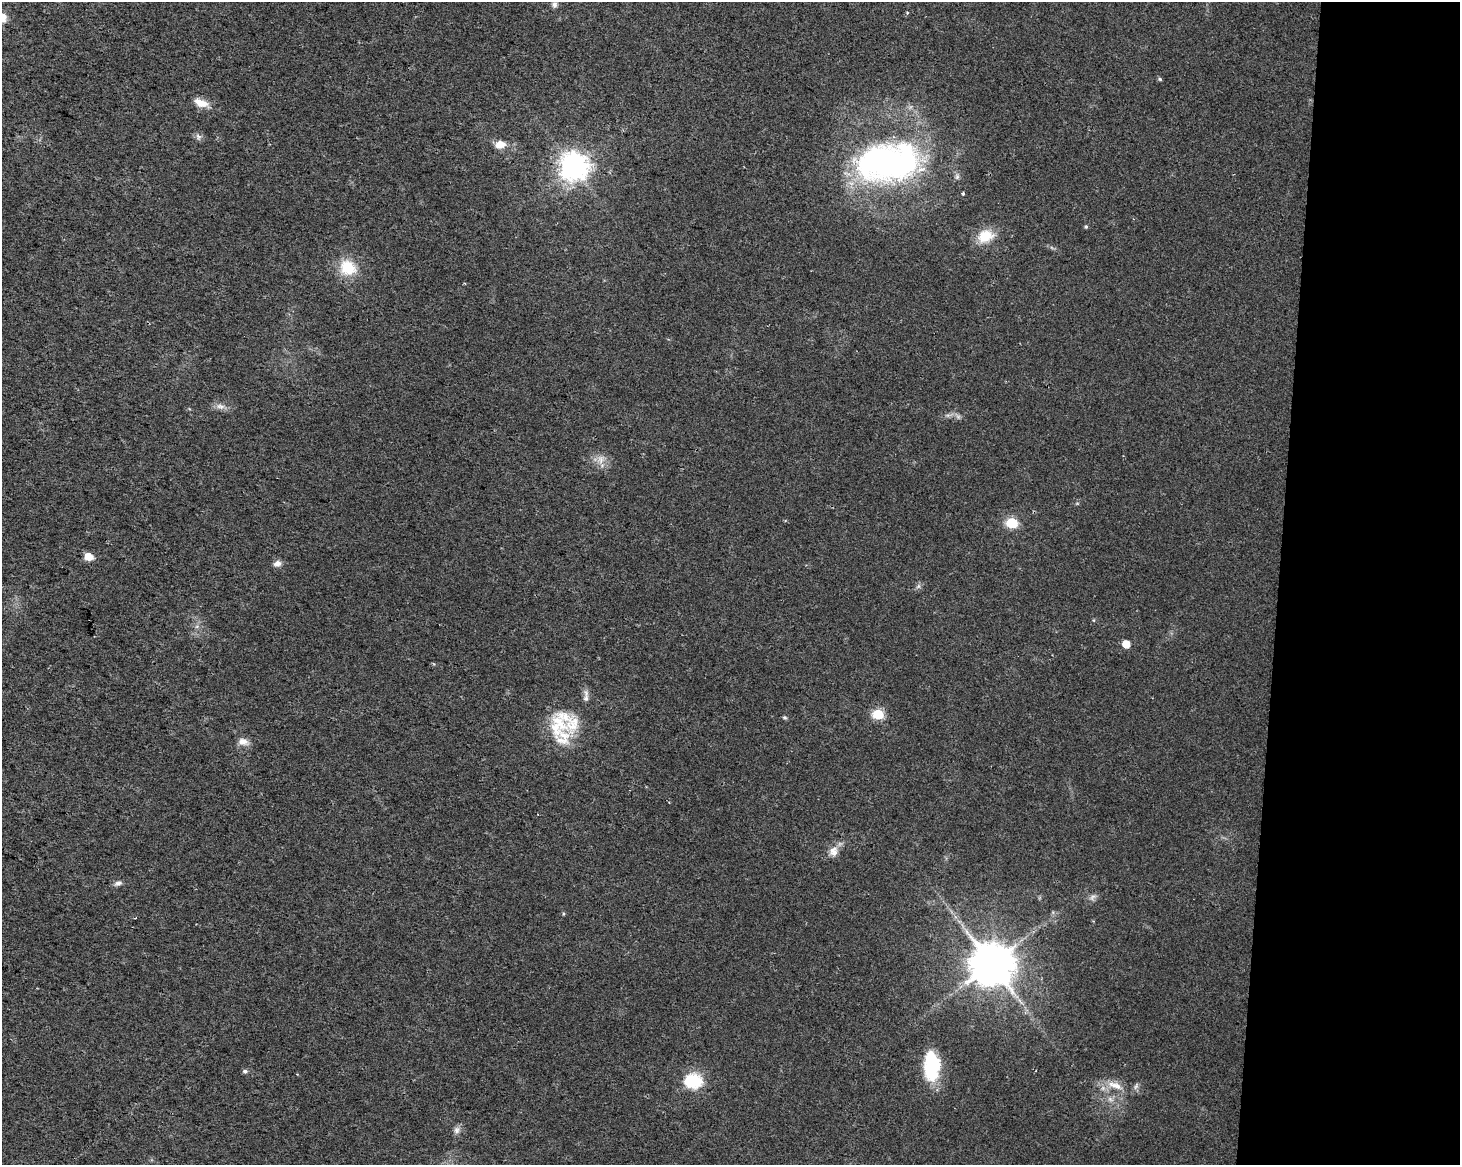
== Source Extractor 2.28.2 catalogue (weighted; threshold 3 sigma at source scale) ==
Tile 9 of 3 x 4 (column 3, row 3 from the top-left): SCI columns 3203-4660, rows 1164-2326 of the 4889 x 4662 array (HDU 1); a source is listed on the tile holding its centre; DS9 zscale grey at full resolution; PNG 1462 x 1167 px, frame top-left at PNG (2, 2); no overlay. Shown black and unused: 12% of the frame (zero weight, under 2 of 3 exposures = <1% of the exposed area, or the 3 px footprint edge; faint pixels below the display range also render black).
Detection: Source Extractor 2.28.2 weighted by HDU 2 'WHT'; one run over the whole footprint, this tile lists its part. Background 0.0254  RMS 0.0053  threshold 0.0239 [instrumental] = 3 sigma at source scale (4.5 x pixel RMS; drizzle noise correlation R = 1.50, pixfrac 1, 0.0396/0.0396 arcsec/px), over >= 5 px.
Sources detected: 39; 1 inside a brighter object's white glare — not listed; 4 inside a brighter listed object's ellipse — not listed separately; the other 34 listed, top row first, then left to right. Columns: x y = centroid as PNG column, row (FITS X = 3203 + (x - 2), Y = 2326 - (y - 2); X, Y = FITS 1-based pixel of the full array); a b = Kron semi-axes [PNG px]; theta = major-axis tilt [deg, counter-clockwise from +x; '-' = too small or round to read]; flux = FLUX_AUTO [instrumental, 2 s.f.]
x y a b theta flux
554 4 8 7 - 1.7
1160 79 6 4 -25 0.77
201 103 19 9 -20 6.4
198 136 10 6 -53 1.7
500 144 12 8 9 5.9
888 163 62 36 6 190
574 166 9 9 - 620
963 193 4 3 - 0.71
1086 226 5 4 - 0.81
985 236 21 15 21 12
348 268 19 16 -35 17
220 406 12 6 0 2.9
958 417 7 4 -72 1.1
601 459 12 8 -82 3.7
1012 523 6 6 - 38
88 557 5 5 - 13
277 564 10 8 16 2.6
918 586 7 5 59 1.3
1126 644 6 5 - 9.1
434 664 5 3 - 0.57
586 698 11 7 85 2.5
878 714 6 5 - 36
785 717 5 5 - 0.91
563 738 32 25 88 18
243 742 12 8 -10 4.4
834 851 14 11 85 4.5
118 883 11 6 17 1.9
1092 897 10 6 41 1.9
991 963 12 11 - 2200
245 1071 7 5 -5 1.2
930 1072 31 18 -65 20
694 1081 7 6 - 110
1115 1085 23 8 -19 7.2
457 1130 10 8 76 2.2